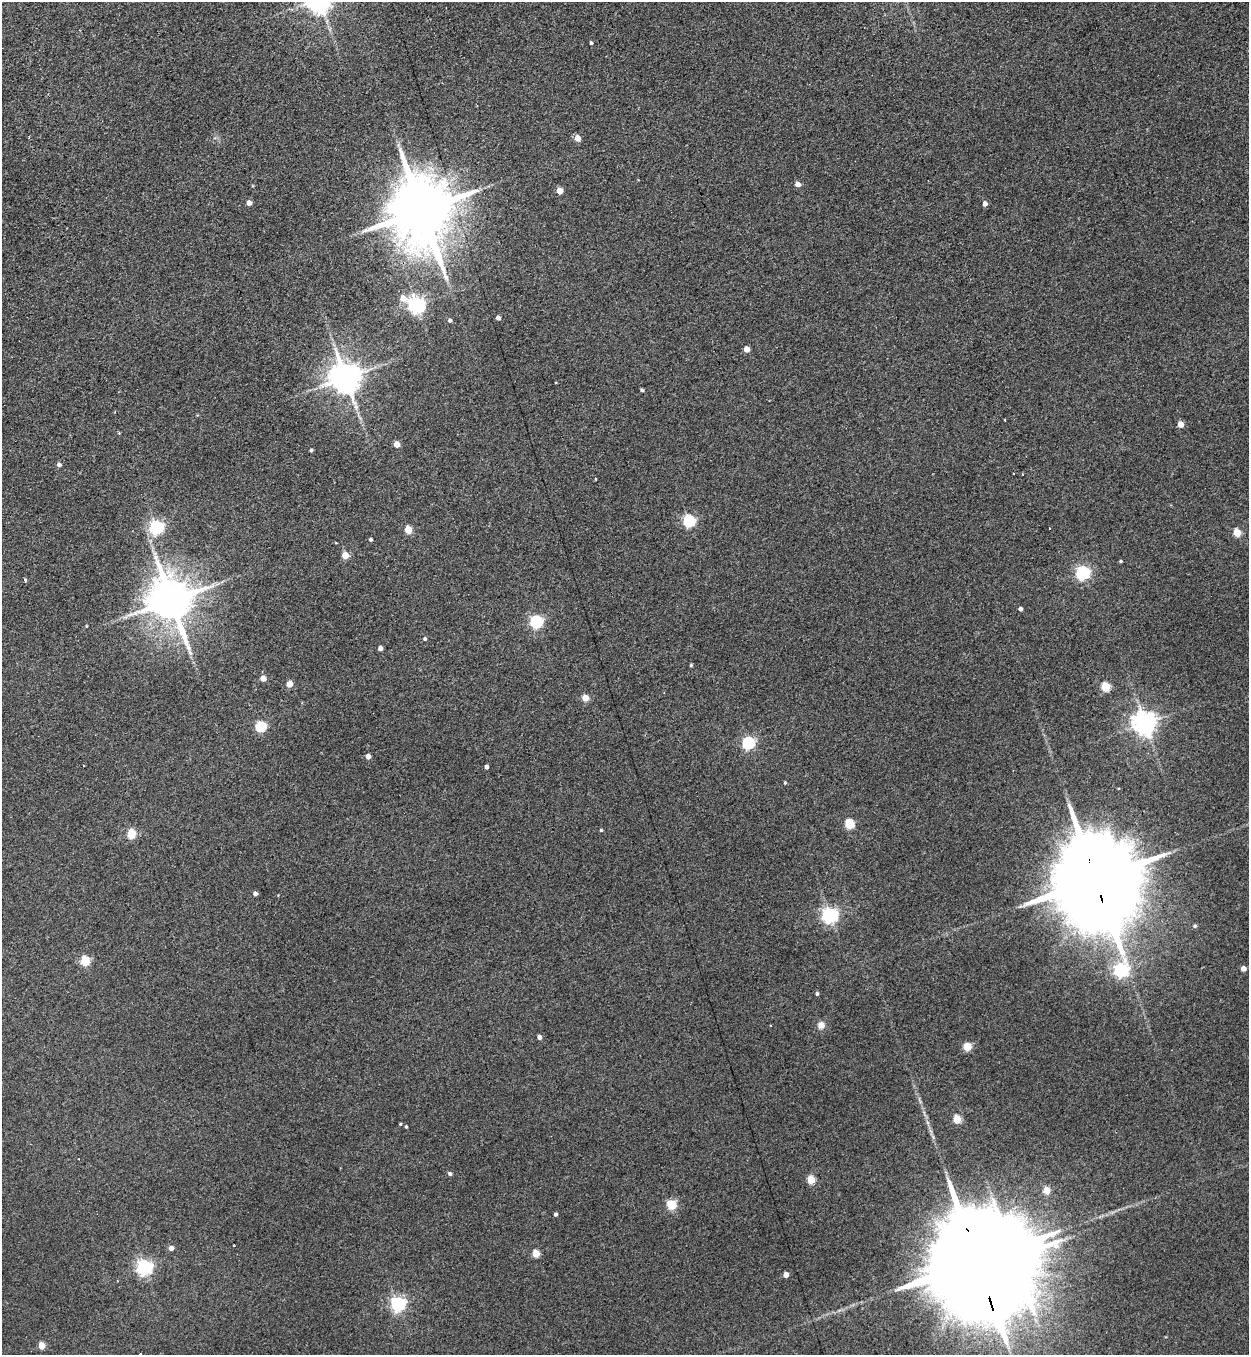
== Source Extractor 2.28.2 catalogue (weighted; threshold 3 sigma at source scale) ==
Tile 11 of 4 x 4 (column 3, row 3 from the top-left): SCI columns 2773-4019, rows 1375-2727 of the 5416 x 5455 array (HDU 1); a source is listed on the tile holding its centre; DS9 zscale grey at full resolution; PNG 1251 x 1357 px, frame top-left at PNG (2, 2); no overlay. Shown black and unused: <1% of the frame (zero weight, under 3 of 4 exposures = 3% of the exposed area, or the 3 px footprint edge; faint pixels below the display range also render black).
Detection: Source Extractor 2.28.2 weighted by HDU 2 'WHT'; one run over the whole footprint, this tile lists its part. Background 0.189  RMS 0.0084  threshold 0.0377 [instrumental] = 3 sigma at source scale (4.5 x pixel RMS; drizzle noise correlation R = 1.50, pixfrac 1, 0.05/0.05 arcsec/px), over >= 5 px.
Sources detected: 82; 1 inside a brighter object's white glare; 1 cosmic-ray / hot-pixel residue — not listed; the other 80 listed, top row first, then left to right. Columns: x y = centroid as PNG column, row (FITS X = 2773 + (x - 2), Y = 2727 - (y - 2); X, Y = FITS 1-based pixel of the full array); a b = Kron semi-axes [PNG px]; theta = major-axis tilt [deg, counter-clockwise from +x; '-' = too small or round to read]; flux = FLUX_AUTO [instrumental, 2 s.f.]
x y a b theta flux
591 43 4 3 - 1.4
577 138 5 4 - 9.6
798 184 5 4 - 5.2
560 191 4 4 - 11
249 203 4 4 - 5.4
985 204 4 4 - 4.8
421 211 20 16 -79 7400
403 298 7 5 -22 11
416 305 6 6 - 290
498 318 4 4 - 3.2
450 320 4 4 - 2.1
746 349 4 4 - 8.5
345 378 9 8 - 1600
642 390 4 3 - 1.3
1005 420 3 2 - 1.1
1180 424 5 4 - 9.4
397 444 4 4 - 10
311 450 4 3 - 1.5
59 465 4 4 - 2.9
1022 474 3 2 - 0.75
596 479 3 2 - 1
689 521 6 5 - 100
156 527 6 6 - 180
1049 528 3 2 - 1.1
408 530 5 4 - 22
1237 533 5 5 - 23
371 540 4 3 - 1.5
345 555 5 4 - 16
1121 561 4 3 - 1
1082 573 6 6 - 180
25 580 4 3 - 1.7
171 600 13 11 -65 3400
1020 609 4 4 - 2.8
536 621 6 5 - 130
86 626 5 3 - 0.66
425 639 4 4 - 1.4
380 648 4 4 - 4.3
691 665 3 3 - 1.1
263 678 4 4 - 8.9
289 684 4 4 - 13
1105 687 5 5 - 41
585 698 5 4 - 14
1145 723 7 7 - 750
260 727 5 5 - 69
748 743 6 5 - 120
368 756 4 4 - 5.6
486 767 4 4 - 2.7
785 783 4 3 - 0.89
849 824 5 5 - 47
601 830 4 4 - 0.98
131 834 5 5 - 39
1095 879 30 20 -74 19000
255 893 4 4 - 3.5
830 915 6 6 - 260
1195 926 5 4 - 1.4
85 961 5 5 - 41
1243 969 4 4 - 6.2
1121 970 7 6 - 190
817 994 4 4 - 1.6
821 1025 9 8 - 4.9
539 1037 4 4 - 4
967 1047 7 6 - 12
957 1119 5 5 - 29
400 1124 3 3 - 0.85
406 1127 4 3 - 1
450 1174 4 4 - 1.9
811 1180 5 4 - 26
1047 1190 5 4 - 17
672 1205 9 8 - 14
556 1214 4 3 - 2.1
234 1245 3 2 - 0.7
171 1248 4 4 - 4.9
536 1253 5 4 - 23
977 1262 51 18 -72 36000
144 1267 6 6 - 260
786 1275 4 4 - 7.1
117 1281 3 3 - 0.77
398 1304 6 6 - 230
42 1345 5 4 - 18
141 1354 3 2 - 1.3
Overlapping masked pixels (flux is a lower limit): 3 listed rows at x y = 421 211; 1095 879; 977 1262
Isophote crosses this tile's border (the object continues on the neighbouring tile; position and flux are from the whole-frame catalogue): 2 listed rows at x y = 977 1262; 141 1354